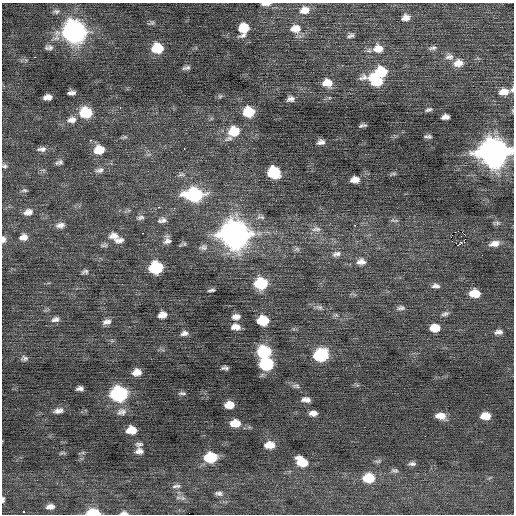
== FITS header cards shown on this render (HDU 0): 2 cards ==
NAXIS1  =                  512 / Axis length
NAXIS2  =                  512 / Axis length

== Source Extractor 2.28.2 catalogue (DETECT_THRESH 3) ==
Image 512 x 512 px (HDU 0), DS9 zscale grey, 1 PNG px = 1 image px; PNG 516 x 516 px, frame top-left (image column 1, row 512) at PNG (2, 3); no overlay
Background 0.0937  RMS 0.86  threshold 2.57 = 3 sigma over >= 5 px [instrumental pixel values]
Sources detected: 128; all 128 listed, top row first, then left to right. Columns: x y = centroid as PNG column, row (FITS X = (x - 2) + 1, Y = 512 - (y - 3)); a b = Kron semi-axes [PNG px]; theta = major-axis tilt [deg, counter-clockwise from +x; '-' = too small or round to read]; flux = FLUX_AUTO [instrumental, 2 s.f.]
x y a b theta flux
266 4 10 3 1 240
305 10 11 8 11 540
56 11 9 6 5 160
406 18 9 7 15 340
152 23 6 6 - 110
295 28 13 10 5 620
244 29 12 9 74 1200
74 32 12 10 -12 33000
351 36 10 5 23 160
50 48 9 8 - 230
157 48 10 8 2 1800
433 48 11 5 13 160
378 49 14 11 3 720
35 57 3 2 - 190
449 57 12 9 3 300
458 63 12 9 7 540
186 68 10 4 14 170
381 72 10 9 - 1900
376 80 19 11 -23 2300
327 83 11 9 -3 730
512 89 8 5 73 110
504 92 12 8 7 550
71 93 8 4 4 210
48 97 8 5 7 370
291 99 10 7 10 260
120 107 3 3 - 50
428 110 9 5 18 130
86 112 11 9 -4 2100
249 112 10 8 5 1800
445 117 7 5 6 260
72 120 13 9 11 440
363 125 8 3 9 130
234 131 12 10 14 1500
429 136 7 6 - 140
91 140 3 2 - 150
321 142 9 7 5 240
184 148 3 2 - 82
42 149 11 6 3 250
99 150 11 9 4 980
493 153 13 11 -5 81000
60 162 8 7 - 180
4 166 8 5 0 120
100 170 12 7 12 260
274 172 10 8 -18 2800
393 174 10 4 5 97
355 180 9 7 4 440
24 190 8 5 8 110
194 195 13 9 0 7100
159 207 3 2 - 130
28 212 11 8 12 350
140 217 10 6 13 170
162 220 12 7 9 240
394 220 11 3 -7 110
497 223 7 6 - 140
60 225 11 7 8 300
354 225 3 2 - 190
318 229 10 7 13 250
458 231 2 2 - 5800
142 233 3 2 - 100
235 234 13 11 -11 64000
465 235 3 2 - 300
114 236 14 10 -9 490
451 236 3 2 - 54
23 237 10 8 11 380
3 239 8 6 86 210
119 240 12 7 15 270
167 240 10 9 - 280
494 244 15 8 12 450
104 245 11 5 1 140
458 245 3 2 - 2300
203 247 11 8 1 240
297 249 8 6 -14 140
336 254 14 7 15 300
361 262 13 8 3 410
156 267 9 8 - 4400
85 272 9 5 15 140
261 283 10 9 - 3200
436 286 11 6 -2 230
211 290 7 3 6 120
475 293 10 7 1 1100
319 307 11 6 -22 210
401 308 11 6 3 190
445 314 11 5 19 170
162 315 9 7 12 450
236 317 9 6 7 300
55 319 11 7 15 250
263 321 9 7 -1 1900
107 322 11 7 15 300
236 327 10 7 -6 420
435 328 10 7 2 880
499 332 11 6 6 250
184 333 9 6 12 220
264 351 10 9 - 3500
321 355 10 8 7 4800
24 358 9 7 -4 160
266 364 10 8 -1 4600
225 368 6 4 1 150
137 372 8 6 10 510
296 386 12 6 -7 180
80 388 7 4 5 200
182 393 9 4 -1 120
119 394 10 9 - 10000
306 400 11 6 -4 310
229 405 8 6 4 660
58 411 12 6 12 280
121 412 14 10 18 360
313 413 8 5 -3 310
440 416 11 7 -9 610
485 416 9 6 2 830
235 423 10 7 1 830
131 430 9 7 1 860
139 444 11 6 2 170
269 445 10 6 1 710
139 451 10 8 -2 280
62 453 9 4 17 90
210 457 10 8 2 2400
302 462 11 8 -32 1200
412 464 9 5 -3 160
395 470 10 6 -5 150
369 478 12 9 2 1400
176 486 13 5 6 180
218 493 11 6 -5 180
183 498 6 6 - 160
3 499 7 4 86 100
50 507 11 7 8 300
24 511 3 3 - 190
93 512 12 6 -3 1300
124 513 10 5 1 200
At the frame edge (FLAGS 8, measured only in part): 8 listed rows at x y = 266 4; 512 89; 493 153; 4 166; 3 239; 3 499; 93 512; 124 513